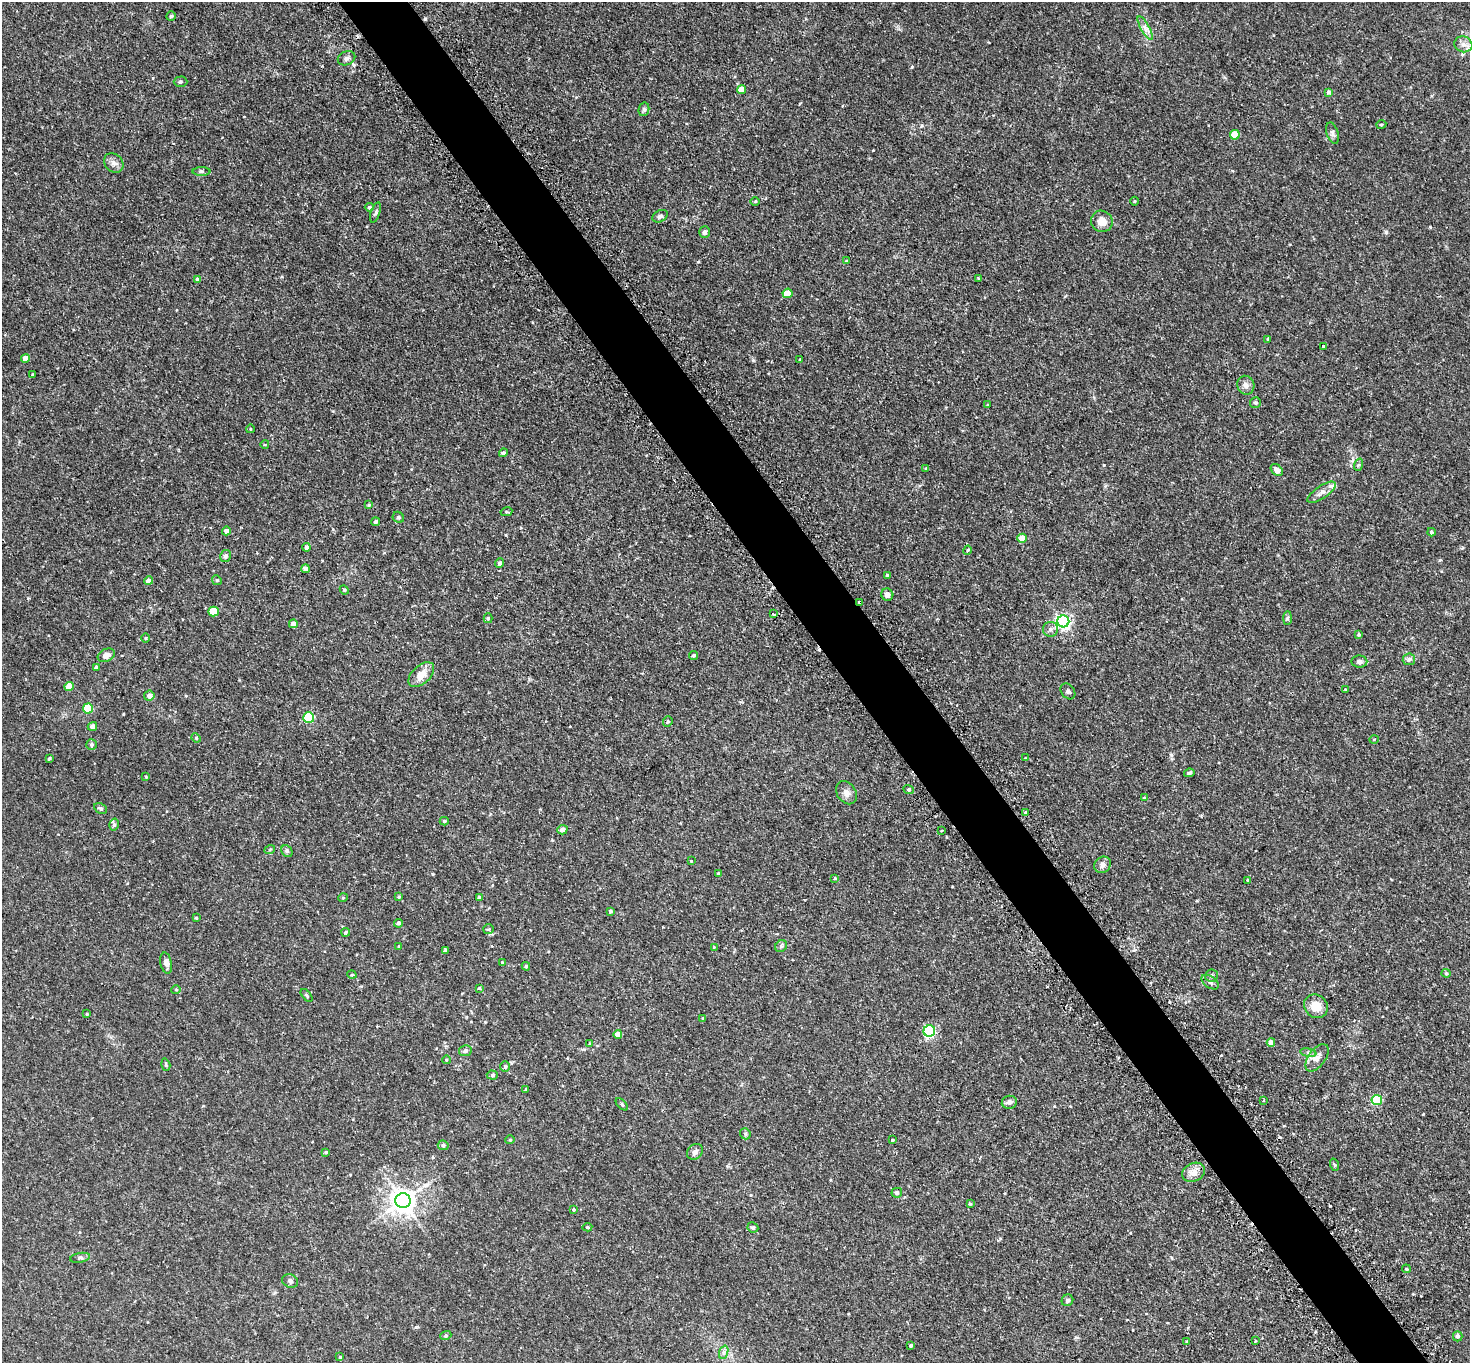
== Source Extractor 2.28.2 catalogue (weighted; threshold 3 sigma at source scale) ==
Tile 6 of 4 x 4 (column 2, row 2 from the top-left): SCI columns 1510-2977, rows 3043-4403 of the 5953 x 5945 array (HDU 1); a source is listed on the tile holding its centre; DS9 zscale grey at full resolution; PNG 1472 x 1365 px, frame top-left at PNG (2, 2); each listed source drawn as its Kron ellipse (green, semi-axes under 4 px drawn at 4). Shown black and unused: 5% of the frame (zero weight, under 2 of 3 exposures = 3% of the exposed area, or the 3 px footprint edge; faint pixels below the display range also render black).
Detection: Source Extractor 2.28.2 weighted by HDU 2 'WHT'; one run over the whole footprint, this tile lists its part. Background 0.0589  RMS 0.005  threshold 0.0224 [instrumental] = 3 sigma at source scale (4.5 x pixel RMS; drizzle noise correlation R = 1.50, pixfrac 1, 0.05/0.05 arcsec/px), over >= 5 px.
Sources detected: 176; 5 cosmic-ray / hot-pixel residue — neither listed nor drawn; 2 inside a brighter listed object's ellipse — not listed separately; the other 169 listed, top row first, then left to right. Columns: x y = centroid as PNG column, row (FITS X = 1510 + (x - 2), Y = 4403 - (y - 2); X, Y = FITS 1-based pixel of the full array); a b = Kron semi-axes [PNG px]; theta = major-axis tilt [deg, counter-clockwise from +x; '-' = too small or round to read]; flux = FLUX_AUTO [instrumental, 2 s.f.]
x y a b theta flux
171 16 5 4 - 0.61
1145 28 13 4 -60 2
1463 44 9 8 - 2.6
347 58 9 6 23 1.5
180 82 7 5 1 0.78
742 89 4 4 - 5.2
1329 92 4 4 - 1.4
644 109 7 5 76 0.94
1381 124 5 2 - 0.47
1333 133 11 5 -73 1.5
1235 135 5 4 - 9.2
114 163 11 8 -42 2.2
201 171 9 4 0 1.1
755 201 5 3 - 0.47
1134 201 4 3 - 0.38
369 207 4 4 - 0.84
375 213 10 4 72 0.97
660 216 8 5 29 1.3
1102 221 11 10 - 4.7
705 232 6 5 - 1.2
847 261 3 3 - 0.51
978 278 3 3 - 0.32
197 279 4 3 - 0.96
787 293 5 4 - 7.4
1268 339 3 3 - 0.56
1324 346 4 3 - 1.7
25 358 4 4 - 3.6
800 359 3 3 - 0.47
33 375 3 3 - 0.62
1246 385 9 8 - 2.1
1255 402 5 5 - 0.75
988 405 4 2 - 0.32
250 429 4 3 - 0.33
265 444 4 3 - 0.37
503 453 4 4 - 0.87
1358 465 6 4 70 0.72
926 469 4 3 - 0.58
1277 470 7 5 -42 3
1322 492 16 6 34 2.4
369 505 4 3 - 0.63
506 512 6 4 10 0.54
398 517 6 5 - 0.79
376 522 4 4 - 1
226 531 4 4 - 1.8
1431 532 4 4 - 0.93
1022 538 4 4 - 7.7
306 547 4 4 - 1.5
967 550 5 4 - 1
225 556 6 5 - 1.3
499 563 5 4 - 1.3
305 569 4 4 - 1.9
888 575 3 3 - 1.2
217 580 5 4 - 0.64
148 581 4 4 - 2.5
344 590 5 4 - 0.56
887 595 6 6 - 2.2
860 602 4 3 - 0.64
213 612 5 5 - 15
773 614 4 3 - 0.67
488 618 5 4 - 0.72
1287 618 7 4 89 0.79
1063 621 6 6 - 120
293 624 4 4 - 3
1050 629 7 7 - 1.6
1359 634 4 3 - 0.77
146 638 4 3 - 0.43
106 655 9 6 24 2.7
693 656 4 4 - 0.75
1409 659 6 5 - 1.2
1359 662 8 6 -3 1.5
97 667 4 3 - 1.1
421 675 15 9 44 5.6
69 686 5 4 - 5.9
1345 689 3 3 - 0.39
1068 691 9 6 -52 1.2
149 696 5 5 - 2.5
88 708 5 5 - 19
309 717 5 5 - 33
668 722 5 4 - 0.72
92 726 5 4 - 2.4
196 738 5 4 - 0.57
1374 739 5 3 - 0.4
91 745 5 5 - 0.88
1025 758 3 3 - 0.36
49 759 3 3 - 0.58
1189 773 5 4 - 0.99
146 777 4 3 - 0.38
909 789 5 4 - 0.79
846 793 12 9 -55 2.8
1144 798 4 2 - 0.29
101 808 7 5 -27 1
1026 813 4 3 - 1.5
444 821 4 4 - 0.72
114 825 6 4 75 0.92
562 830 5 4 - 2.2
942 831 2 2 - 0.59
270 849 5 3 - 0.41
287 851 6 5 - 0.88
691 861 3 3 - 0.31
1103 865 9 7 41 1.9
718 873 3 3 - 0.37
835 878 3 3 - 1.4
1247 880 3 3 - 0.6
399 897 4 3 - 0.52
479 897 4 4 - 0.57
343 898 5 3 - 0.43
611 911 4 4 - 0.76
196 918 3 3 - 0.47
399 923 4 4 - 1.2
488 929 5 5 - 0.75
346 932 4 4 - 0.66
399 946 4 3 - 0.43
781 946 6 5 - 0.88
714 947 4 3 - 0.36
445 950 4 3 - 0.89
502 962 4 3 - 0.43
166 963 10 5 -78 2.4
526 966 4 3 - 0.83
1446 973 4 4 - 0.6
352 975 5 3 - 0.41
1212 976 6 6 - 1.2
1210 982 10 5 -36 1.5
479 988 4 3 - 0.51
176 990 4 4 - 0.49
307 995 7 4 -50 0.74
1316 1006 12 11 - 6.7
87 1014 3 3 - 0.43
703 1018 4 3 - 0.34
929 1031 6 5 - 41
618 1034 4 4 - 3.6
1271 1042 4 4 - 3.1
590 1044 4 4 - 0.61
465 1051 6 5 - 1.6
1308 1053 8 4 -8 1
1317 1058 16 8 54 3.4
446 1060 4 3 - 0.4
166 1065 6 4 -73 0.65
505 1067 5 5 - 0.77
492 1075 5 4 - 0.85
526 1090 3 3 - 0.85
1264 1100 3 2 - 0.58
1377 1100 5 5 - 35
1009 1102 7 6 - 1.7
622 1104 8 3 -44 0.55
745 1134 6 5 - 0.77
510 1140 4 4 - 0.48
892 1140 3 3 - 0.67
443 1145 5 5 - 0.99
326 1152 3 3 - 0.73
695 1152 9 7 43 1.7
1335 1165 6 4 -70 0.63
1193 1172 12 9 24 3.5
897 1193 5 5 - 1.3
403 1201 7 7 - 430
970 1204 4 3 - 0.6
573 1210 4 4 - 0.62
587 1227 5 4 - 0.63
753 1227 5 5 - 0.75
80 1258 10 4 10 1
1406 1269 4 3 - 0.55
290 1281 8 6 -27 1.3
1067 1300 6 5 - 1
446 1335 5 3 - 0.6
1458 1336 5 5 - 1.2
1255 1341 3 2 - 0.39
1187 1342 4 4 - 0.63
911 1345 4 4 - 0.83
724 1352 7 4 71 1.2
340 1357 3 3 - 0.47
Overlapping masked pixels (flux is a lower limit): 1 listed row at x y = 860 602
Isophote crosses this tile's border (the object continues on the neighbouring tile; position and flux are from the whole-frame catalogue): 1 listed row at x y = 1463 44
Unlisted compact peaks at least as high as the median listed source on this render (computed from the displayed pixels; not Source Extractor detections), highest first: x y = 912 67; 1430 227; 698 262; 1171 755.